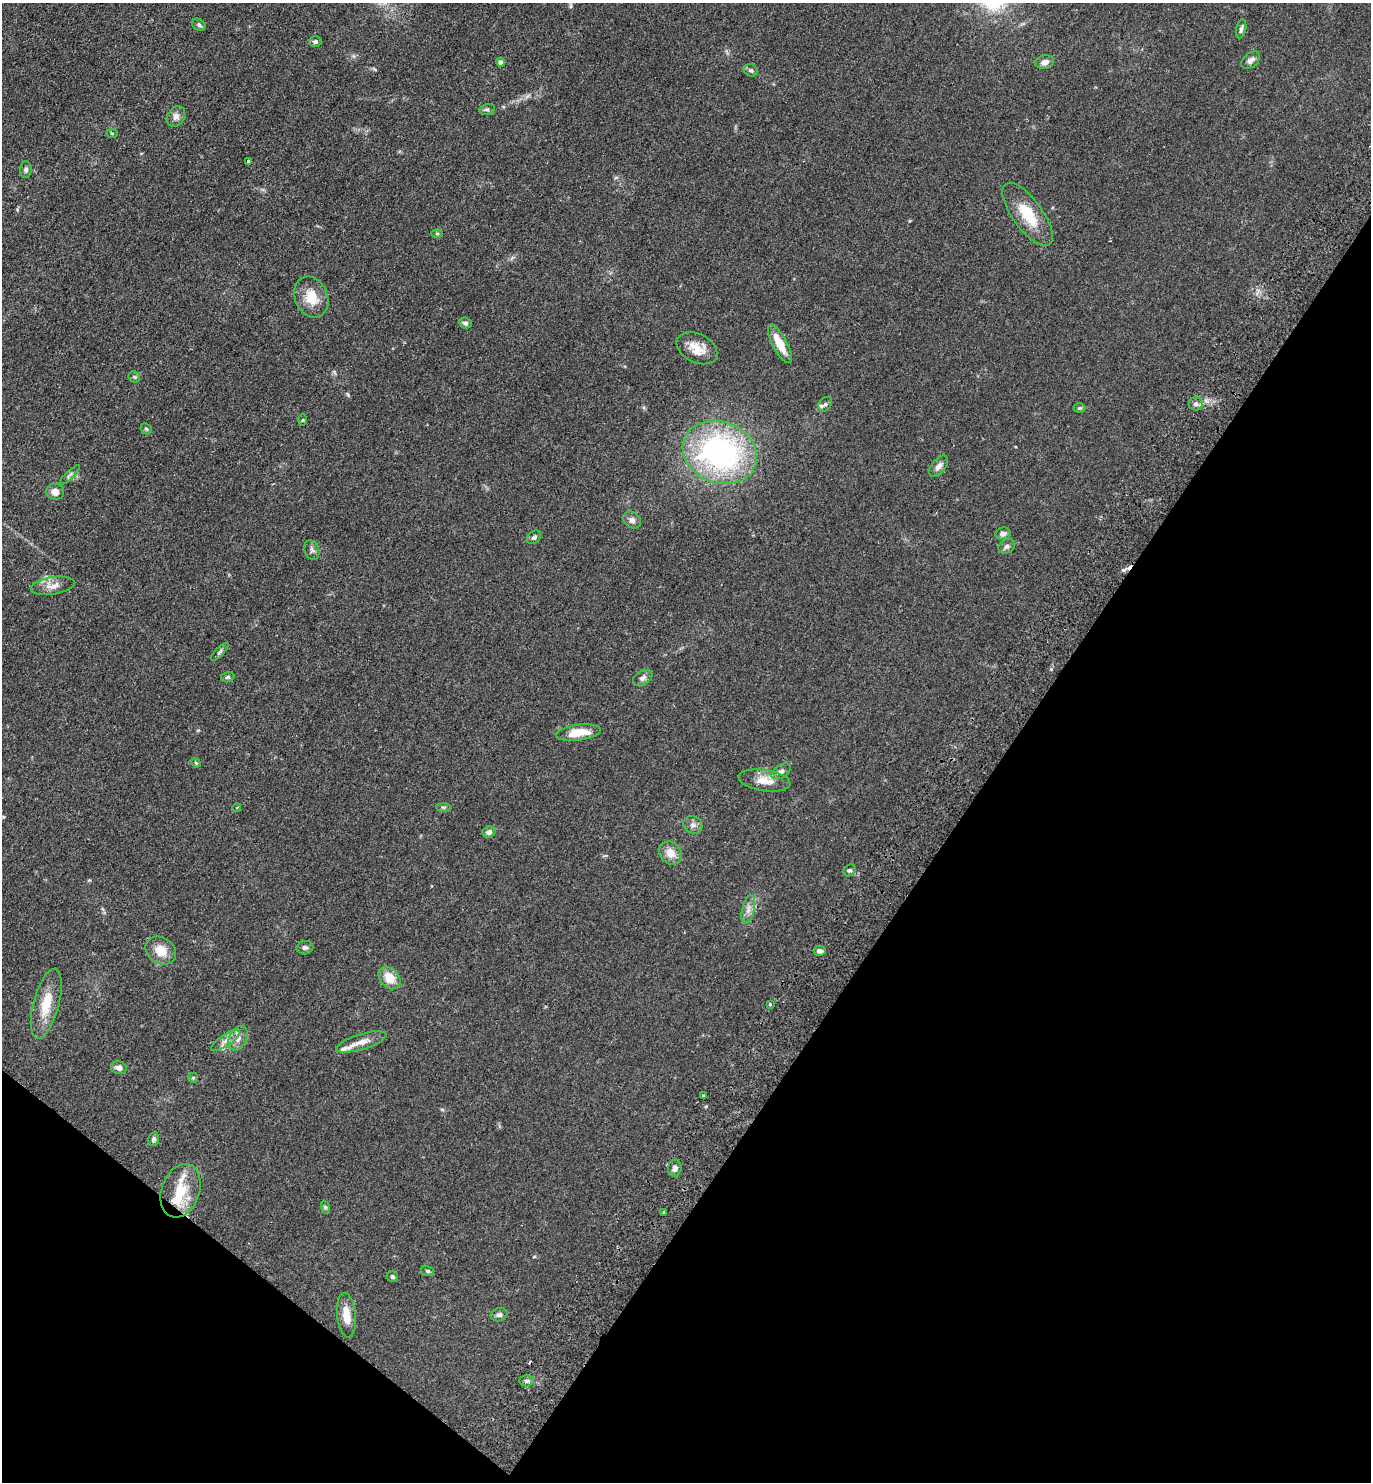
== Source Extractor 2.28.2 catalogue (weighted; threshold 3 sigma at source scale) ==
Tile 15 of 4 x 4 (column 3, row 4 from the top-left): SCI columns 2943-4311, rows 38-1517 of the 6024 x 5996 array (HDU 1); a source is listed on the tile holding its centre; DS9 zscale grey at full resolution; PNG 1373 x 1484 px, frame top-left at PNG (2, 3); each listed source drawn as its Kron ellipse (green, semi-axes under 4 px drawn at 4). Shown black and unused: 32% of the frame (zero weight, under 2 of 3 exposures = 3% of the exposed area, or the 3 px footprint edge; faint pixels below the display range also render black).
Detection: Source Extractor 2.28.2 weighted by HDU 2 'WHT'; one run over the whole footprint, this tile lists its part. Background 0.0588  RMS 0.0079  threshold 0.0354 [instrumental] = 3 sigma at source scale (4.5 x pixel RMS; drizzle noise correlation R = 1.50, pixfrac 1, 0.05/0.05 arcsec/px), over >= 5 px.
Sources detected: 75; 1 cosmic-ray / hot-pixel residue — neither listed nor drawn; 4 inside a brighter listed object's ellipse — not listed separately; the other 70 listed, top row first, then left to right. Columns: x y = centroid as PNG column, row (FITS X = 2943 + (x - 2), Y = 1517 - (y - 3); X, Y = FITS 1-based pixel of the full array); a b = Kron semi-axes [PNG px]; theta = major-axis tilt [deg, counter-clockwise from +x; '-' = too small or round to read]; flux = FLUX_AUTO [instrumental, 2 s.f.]
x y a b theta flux
199 25 7 5 -37 1.5
1241 29 9 5 77 2.2
315 41 6 5 - 1.8
1251 60 11 7 38 3.2
500 62 4 4 - 3.1
1045 62 9 7 13 3.9
751 70 7 6 - 1.9
487 109 8 5 15 1.6
176 116 11 8 58 3.7
112 133 5 3 - 0.73
248 161 4 3 - 5.5
26 170 8 6 85 2.2
1028 214 37 15 -54 24
437 233 6 4 0 0.91
311 297 21 16 -67 15
465 323 6 5 - 2.2
780 344 21 7 -62 14
697 348 21 14 -27 12
134 377 6 5 - 1.3
825 404 8 6 50 2
1196 404 7 6 - 2.5
1079 408 6 5 - 1.1
303 420 5 3 - 0.79
146 429 6 5 - 1.1
720 452 38 30 -21 180
939 466 12 7 51 3.9
70 475 13 4 44 2.1
55 492 9 8 - 5.2
632 520 9 8 - 3.2
1003 534 7 6 - 2.4
534 537 8 6 40 1.7
1007 546 9 6 31 2.2
312 550 10 7 -70 2.5
53 586 22 8 9 6.9
220 652 12 3 45 1.5
228 677 7 5 14 1.4
643 678 10 7 32 2.8
578 733 22 8 8 15
196 763 5 4 - 0.79
781 771 10 6 34 2.6
765 781 26 10 -8 10
237 807 4 2 - 0.64
443 807 7 4 -1 1.1
693 825 10 8 -30 3.3
489 832 6 5 - 3.4
671 853 12 10 -43 8
850 870 7 5 37 1.6
748 910 15 6 77 4.4
305 948 8 6 11 2.1
161 951 16 12 -34 11
820 951 6 5 - 2.7
389 978 13 9 -48 11
46 1004 36 12 75 20
770 1005 3 3 - 1.6
238 1038 13 8 60 5.4
225 1041 16 6 33 5
361 1042 26 7 17 6.9
119 1068 8 6 -18 4
193 1078 5 5 - 0.85
703 1096 3 3 - 4.7
153 1139 7 5 75 1.8
675 1168 8 6 81 3.4
180 1191 27 19 70 22
325 1207 7 4 -71 1.2
664 1212 3 3 - 0.7
427 1271 6 5 - 1.2
392 1277 6 5 - 1.5
346 1315 22 9 -84 11
499 1315 8 6 13 2.4
527 1381 7 5 1 1.9
Overlapping masked pixels (flux is a lower limit): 1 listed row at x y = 527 1381